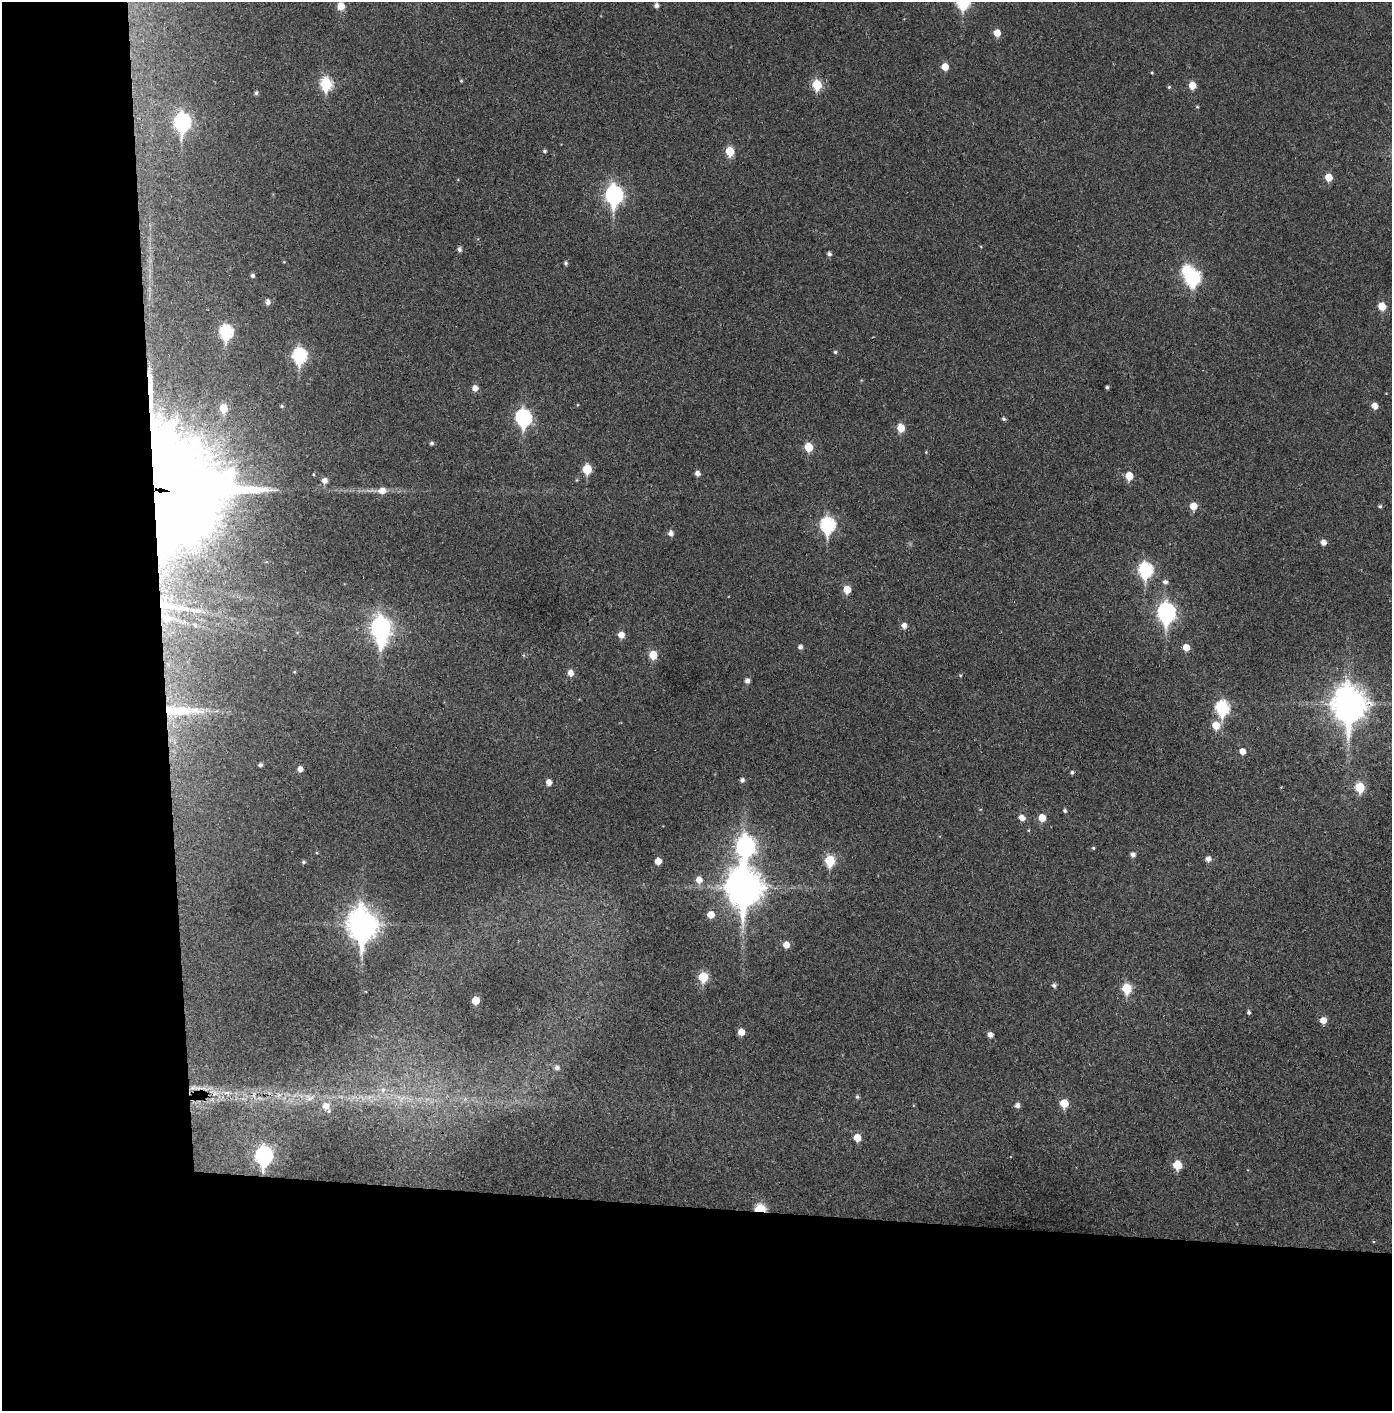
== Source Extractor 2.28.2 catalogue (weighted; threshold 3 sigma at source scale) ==
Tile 7 of 3 x 3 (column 1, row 3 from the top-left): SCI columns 74-1463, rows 4-1412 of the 4314 x 4236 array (HDU 1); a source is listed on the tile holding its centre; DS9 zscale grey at full resolution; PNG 1394 x 1413 px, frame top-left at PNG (2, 2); no overlay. Shown black and unused: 24% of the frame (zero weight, under 3 of 4 exposures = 6% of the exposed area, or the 3 px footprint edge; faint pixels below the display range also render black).
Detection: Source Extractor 2.28.2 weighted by HDU 2 'WHT'; one run over the whole footprint, this tile lists its part. Background 0.0383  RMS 0.0055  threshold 0.0249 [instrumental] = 3 sigma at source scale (4.5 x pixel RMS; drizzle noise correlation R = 1.50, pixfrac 1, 0.05/0.05 arcsec/px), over >= 5 px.
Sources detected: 125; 2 too faint to see at this stretch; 2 inside a brighter object's white glare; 1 cosmic-ray / hot-pixel residue — not listed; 1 inside a brighter listed object's ellipse — not listed separately; the other 119 listed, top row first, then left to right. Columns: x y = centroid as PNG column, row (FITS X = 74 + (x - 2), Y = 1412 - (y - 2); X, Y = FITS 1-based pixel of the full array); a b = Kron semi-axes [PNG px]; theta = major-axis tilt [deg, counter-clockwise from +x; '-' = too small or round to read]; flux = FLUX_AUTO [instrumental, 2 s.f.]
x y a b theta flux
963 2 8 7 - 63
656 5 5 5 - 2.2
341 6 6 6 - 8.2
997 33 6 5 - 6.7
945 67 6 5 - 7.5
1152 73 4 3 - 0.55
461 81 4 3 - 0.6
326 84 7 6 - 48
817 85 6 5 - 23
1192 85 6 5 - 7.4
1169 87 4 4 - 0.77
256 93 5 4 - 1.2
1197 107 5 3 - 0.54
182 122 10 7 90 140
544 151 5 4 - 1
730 151 6 5 - 17
1329 177 6 6 - 7.4
614 195 10 7 -87 190
459 249 6 5 - 1.7
829 254 5 4 - 1.6
284 262 4 3 - 0.44
565 263 4 4 - 1.2
252 276 4 4 - 1.4
1193 278 9 7 52 78
268 302 5 5 - 2.4
1382 306 6 5 - 11
226 332 8 7 - 66
835 352 5 4 - 0.87
299 355 8 7 - 77
1107 387 3 3 - 0.95
475 388 6 6 - 3.5
282 406 4 4 - 0.88
1375 406 6 5 - 4.4
223 408 6 6 - 12
523 418 9 7 -84 120
1004 419 4 4 - 1.1
901 428 6 5 - 11
432 443 5 4 - 1.2
808 447 6 5 - 15
926 452 4 3 - 0.47
587 469 6 5 - 18
697 473 5 5 - 2.8
313 474 4 3 - 0.54
1129 476 6 5 - 11
325 480 6 6 - 3.4
167 489 63 56 -23 3000
382 491 9 8 - 5
1193 506 6 6 - 7.8
1380 506 5 5 - 0.97
827 525 9 7 -87 92
671 533 6 6 - 2.6
266 562 5 3 - 0.49
1145 570 9 7 -87 76
1165 582 6 6 - 1.9
847 589 6 6 - 9
170 606 24 7 -11 7.6
1166 612 10 8 -85 160
167 618 11 9 -3 4.7
904 626 6 5 - 3.4
380 627 9 8 - 260
621 635 6 6 - 5.4
381 640 9 7 -89 28
800 647 5 5 - 2
1186 647 6 5 - 6.5
523 655 6 4 -89 0.62
653 655 6 6 - 13
294 672 4 4 - 0.54
570 673 6 6 - 4.1
960 675 4 3 - 0.54
747 681 5 5 - 2.6
1349 704 14 11 -89 1000
1222 708 8 7 - 68
180 711 66 17 1 45
1216 725 8 7 - 9.4
1242 751 6 5 - 4.7
260 765 5 4 - 1.4
300 769 5 5 - 3.2
1072 772 5 4 - 1.2
742 780 5 5 - 1.7
549 782 5 5 - 3.7
1360 787 7 6 - 20
1065 811 5 4 - 1.1
1022 818 6 5 - 4.2
1042 818 6 6 - 8.2
745 846 11 8 87 230
1093 848 5 4 - 0.72
1133 855 5 5 - 2.4
1208 859 6 6 - 2.8
830 860 7 6 - 27
658 861 5 5 - 5.4
303 862 4 4 - 1
699 880 7 6 - 5
743 888 14 11 -88 1300
711 914 6 6 - 6.7
362 925 13 10 -87 810
786 945 6 5 - 5.3
703 977 6 6 - 21
1054 985 5 5 - 1.5
1127 988 6 6 - 23
476 1000 5 5 - 9
1249 1012 5 4 - 1.3
1323 1020 6 6 - 5.4
741 1032 5 5 - 5.9
990 1035 5 5 - 2.7
557 1068 7 7 - 2.5
200 1088 28 5 -2 6.2
383 1090 9 8 - 3.2
226 1093 12 5 -12 3
279 1095 6 6 - 1.8
399 1097 7 4 -71 1.5
857 1097 5 5 - 1
309 1098 14 10 -15 4.9
1064 1103 6 6 - 12
1017 1105 6 5 - 2.3
326 1106 9 9 - 4.7
857 1138 6 6 - 8
263 1156 9 7 84 150
1177 1165 6 6 - 16
760 1209 6 5 - 35
Overlapping masked pixels (flux is a lower limit): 5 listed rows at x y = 167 489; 1349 704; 180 711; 200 1088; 760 1209
Isophote crosses this tile's border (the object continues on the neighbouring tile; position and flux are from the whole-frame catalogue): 1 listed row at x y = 963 2